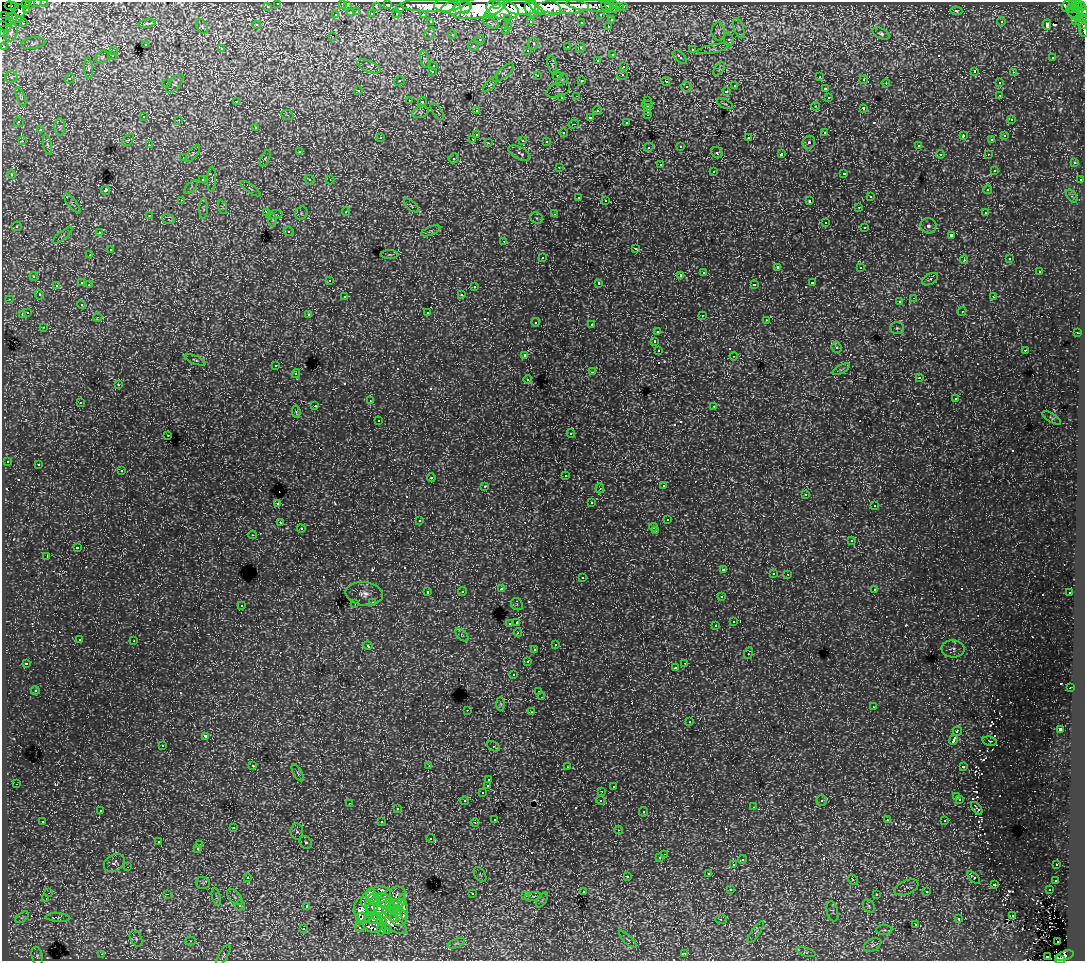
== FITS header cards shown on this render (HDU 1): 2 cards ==
NAXIS1  =                 1083
NAXIS2  =                  959

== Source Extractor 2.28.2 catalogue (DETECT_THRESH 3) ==
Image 1083 x 959 px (HDU 1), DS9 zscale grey, 1 PNG px = 1 image px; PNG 1087 x 963 px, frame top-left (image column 1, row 959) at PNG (2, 2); each listed source drawn as its Kron ellipse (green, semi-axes under 4 px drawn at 4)
Background 205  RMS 2.5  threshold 7.36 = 3 sigma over >= 5 px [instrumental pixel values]
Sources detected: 754; of the 754, the 500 brightest by FLUX_AUTO listed and drawn (254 fainter detections omitted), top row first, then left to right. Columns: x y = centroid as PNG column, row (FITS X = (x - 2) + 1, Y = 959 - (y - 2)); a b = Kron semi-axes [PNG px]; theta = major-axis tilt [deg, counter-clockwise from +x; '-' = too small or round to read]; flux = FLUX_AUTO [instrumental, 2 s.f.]
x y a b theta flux
45 2 3 2 - 5.6e+03
36 3 6 2 3 8.0e+03
278 3 3 3 - 4.9e+03
343 3 3 3 - 1.2e+03
30 4 5 3 - 1.1e+04
388 4 3 3 - 8.1e+03
497 4 4 3 - 9.3e+04
609 4 5 3 - 6.9e+03
614 4 3 3 - 1.2e+04
1078 4 4 3 - 7.4e+03
26 5 3 2 - 3.1e+03
445 5 10 6 -2 3.3e+05
590 5 24 6 -5 8.1e+04
1068 5 7 4 62 1.2e+05
1072 5 4 2 - 1.1e+04
10 6 5 3 - 9.2e+03
15 6 3 2 - 4.6e+03
267 6 3 3 - 3.4e+03
347 6 3 3 - 1.4e+03
376 6 3 3 - 2.5e+03
431 6 29 6 -2 4.7e+05
564 6 26 7 0 3.7e+05
1081 6 4 2 - 1.4e+04
457 7 15 6 9 4.7e+05
520 7 16 8 -5 5.9e+05
545 7 16 8 -13 4.4e+05
606 7 6 3 -58 9.1e+03
620 7 3 3 - 2.1e+03
623 7 3 3 - 3.7e+03
400 8 3 3 - 2.6e+03
478 8 28 10 9 1.2e+06
27 9 3 3 - 2.0e+03
466 9 5 3 - 1.5e+05
503 9 16 9 -14 9.2e+05
532 9 8 7 - 3.5e+05
615 9 3 3 - 1.3e+04
1070 9 4 3 - 7.1e+03
1075 9 4 3 - 5.8e+03
494 10 11 3 33 2.2e+05
1079 10 3 3 - 1.1e+04
20 11 7 5 -89 2.8e+04
538 11 4 3 - 1.3e+05
956 11 6 4 -2 3.4e+02
357 12 3 2 - 6.4e+02
1083 12 5 3 - 1.5e+04
351 13 3 3 - 1.5e+03
372 14 3 3 - 2.2e+03
397 14 3 3 - 5.2e+02
423 14 3 2 - 3.5e+03
3 15 2 2 - 2.9e+03
336 15 4 3 - 8.8e+02
601 15 3 3 - 3.2e+03
10 16 3 2 - 2.3e+03
1078 16 13 4 -29 9.6e+03
13 17 5 3 - 5.3e+03
508 18 3 3 - 2.1e+03
19 19 3 3 - 1.9e+03
1083 19 3 3 - 5.0e+03
611 20 3 3 - 9.2e+02
1076 20 3 3 - 7.3e+03
10 21 3 2 - 1.1e+03
530 21 3 3 - 2.8e+03
431 22 3 3 - 4.9e+03
581 22 3 3 - 3.9e+02
1001 22 5 4 - 3.3e+02
1081 22 8 3 -50 1.1e+04
23 23 3 3 - 3.8e+02
147 23 8 4 8 4.1e+02
491 23 8 4 -24 5.3e+02
256 25 4 4 - 4.1e+02
1047 25 5 4 - 9.3e+02
4 26 7 3 -32 1.6e+04
202 26 8 5 -63 3.7e+02
509 26 3 3 - 1.3e+03
608 26 3 2 - 6.8e+02
739 28 10 5 -72 5.1e+02
505 30 3 3 - 4.8e+02
1084 30 7 2 -84 8.9e+03
3 31 5 3 - 9.9e+03
718 32 9 6 -89 6.1e+02
11 33 9 6 67 4.9e+02
430 33 6 5 - 5.6e+02
881 34 9 5 -26 3.8e+02
452 35 4 4 - 4.6e+02
332 36 3 2 - 7.7e+02
729 39 6 4 -68 5.6e+02
480 40 5 4 - 4.9e+02
33 43 12 6 7 5.0e+02
145 44 3 3 - 7.7e+02
533 44 6 5 - 5.5e+02
473 45 5 5 - 6.1e+02
4 46 3 3 - 1.8e+03
568 47 4 3 - 1.0e+03
580 48 5 5 - 5.9e+02
221 49 4 4 - 4.1e+02
713 49 16 4 12 6.8e+02
528 50 4 4 - 4.8e+02
692 50 3 3 - 8.2e+02
113 51 3 3 - 5.8e+02
612 54 3 3 - 6.6e+02
112 56 4 4 - 4.4e+02
102 57 7 6 - 3.7e+02
680 57 8 4 -43 1.3e+03
1053 57 3 3 - 3.7e+02
425 59 8 3 -76 3.8e+02
597 60 3 3 - 4.7e+02
434 65 3 3 - 1.0e+03
552 65 10 4 -74 4.2e+02
624 66 3 3 - 6.6e+02
369 67 12 5 -22 6.2e+02
88 68 11 4 -86 4.6e+02
719 69 8 4 53 3.2e+02
433 71 4 3 - 6.0e+02
975 71 3 3 - 1.8e+03
1013 72 3 2 - 6.3e+02
504 73 13 5 41 6.3e+02
623 75 5 5 - 4.7e+02
537 76 3 3 - 1.7e+04
558 76 5 4 - 5.0e+02
11 77 6 5 - 4.1e+02
820 77 3 3 - 3.2e+02
70 79 5 4 - 5.1e+02
562 80 7 4 45 3.3e+02
864 80 4 4 - 4.6e+02
399 81 5 4 - 4.2e+02
582 81 3 3 - 1.2e+03
666 81 4 3 - 1.1e+03
167 83 3 2 - 3.8e+02
886 83 4 4 - 3.8e+02
999 83 3 3 - 6.8e+02
175 84 11 5 49 5.9e+02
490 85 9 4 47 3.5e+02
735 86 3 3 - 6.1e+02
686 87 5 4 - 7.7e+02
825 89 3 3 - 7.7e+02
358 90 4 4 - 3.8e+02
558 90 12 7 21 8.0e+02
726 91 4 4 - 1.0e+03
1000 95 3 3 - 6.0e+02
577 96 3 3 - 4.8e+02
21 97 10 4 -69 4.6e+02
828 97 4 4 - 5.9e+02
562 98 4 3 - 4.6e+02
409 100 3 2 - 4.4e+02
236 101 4 3 - 3.4e+02
648 101 3 2 - 4.3e+02
422 102 4 4 - 4.7e+02
725 104 8 4 -24 4.1e+02
647 105 5 3 - 1.6e+03
815 106 4 3 - 4.0e+02
863 108 3 3 - 1.2e+03
648 109 3 2 - 5.8e+02
476 110 4 3 - 5.1e+02
437 111 10 4 -55 3.8e+02
598 111 4 4 - 6.4e+02
420 112 9 5 18 5.2e+02
648 112 3 2 - 5.2e+02
287 115 6 4 -24 3.4e+02
648 115 3 3 - 7.5e+02
144 117 3 3 - 6.5e+02
590 117 3 3 - 2.0e+03
1011 119 4 3 - 3.5e+02
179 120 3 3 - 5.0e+02
19 122 5 4 - 4.5e+02
626 122 4 3 - 3.3e+02
574 124 5 4 - 3.4e+02
60 127 9 5 -89 5.4e+02
255 127 3 3 - 7.2e+02
40 130 3 3 - 7.7e+02
825 132 3 3 - 1.0e+03
563 133 4 4 - 5.6e+02
476 134 3 3 - 1.4e+03
963 136 4 3 - 1.1e+03
1004 136 4 4 - 4.3e+02
380 138 3 3 - 5.9e+02
749 138 3 3 - 9.5e+02
473 139 3 2 - 6.0e+02
128 140 7 4 45 3.6e+02
523 140 3 3 - 1.8e+03
992 140 4 4 - 4.3e+02
22 141 3 3 - 6.9e+02
546 141 4 4 - 5.3e+02
809 142 7 6 - 5.8e+02
489 143 3 2 - 7.1e+02
47 145 10 4 -78 4.5e+02
149 145 4 4 - 4.4e+02
681 146 4 4 - 6.3e+02
918 146 3 3 - 5.3e+02
649 147 5 4 - 3.7e+02
299 152 4 4 - 7.1e+02
519 153 12 6 -27 1.1e+03
717 153 6 5 - 6.5e+02
192 154 10 4 51 5.0e+02
781 154 4 3 - 2.7e+03
940 154 4 4 - 3.8e+02
988 154 4 3 - 3.2e+02
183 158 4 3 - 3.8e+02
265 158 9 4 66 3.8e+02
454 158 5 5 - 4.9e+02
1074 163 4 3 - 5.4e+02
660 165 3 3 - 1.4e+03
559 167 3 3 - 5.0e+02
994 170 4 4 - 3.3e+02
713 171 4 3 - 7.0e+02
844 173 3 3 - 7.6e+02
12 175 4 4 - 5.0e+02
212 179 13 4 88 5.7e+02
202 180 3 3 - 5.4e+02
310 180 5 4 - 5.1e+02
330 180 4 4 - 3.2e+02
1080 180 3 3 - 4.8e+02
191 187 8 4 45 3.7e+02
250 189 12 3 -36 3.5e+02
105 190 5 3 - 3.4e+03
988 190 4 4 - 5.4e+02
1072 196 7 4 -53 3.3e+02
579 197 3 3 - 8.0e+02
870 197 3 3 - 8.4e+02
181 200 3 3 - 3.9e+02
606 200 4 3 - 3.4e+02
810 201 3 3 - 1.4e+03
72 203 12 4 -51 4.6e+02
411 206 9 4 -41 3.8e+02
222 207 7 4 -71 3.2e+02
859 207 4 3 - 4.6e+02
203 208 10 4 88 3.9e+02
266 212 3 3 - 5.4e+02
346 212 4 3 - 4.7e+02
301 213 7 6 - 4.2e+02
985 213 3 3 - 4.5e+02
554 214 3 2 - 4.6e+02
149 215 3 2 - 4.3e+02
275 215 8 4 9 4.1e+02
536 218 7 5 -24 3.4e+02
169 219 6 4 -21 6.8e+02
273 220 7 4 -89 3.2e+02
825 222 3 3 - 1.2e+03
16 226 5 4 - 4.1e+02
928 226 8 7 - 5.8e+02
865 227 3 3 - 6.8e+02
289 231 5 4 - 4.5e+02
431 231 10 4 22 3.9e+02
99 232 4 3 - 4.0e+02
62 235 12 3 37 3.9e+02
951 235 4 3 - 1.9e+03
504 241 3 2 - 9.2e+02
636 248 3 3 - 1.0e+03
110 250 3 3 - 1.3e+03
90 255 3 3 - 4.2e+02
390 255 9 4 0 3.2e+02
542 257 4 4 - 5.8e+02
1010 259 4 3 - 3.3e+02
964 260 4 3 - 3.7e+02
777 267 4 3 - 9.5e+02
861 267 4 3 - 3.7e+02
704 272 3 3 - 8.1e+02
1039 272 3 3 - 1.1e+03
680 275 3 2 - 5.3e+03
34 276 4 4 - 5.6e+02
930 279 8 5 30 4.9e+02
330 280 3 3 - 4.7e+02
82 282 3 3 - 6.7e+02
599 283 3 3 - 3.7e+03
812 283 3 3 - 9.9e+02
89 284 3 3 - 4.8e+02
56 285 4 3 - 5.9e+02
754 285 4 3 - 1.4e+03
474 287 3 3 - 4.8e+02
39 294 5 4 - 3.9e+02
461 295 3 3 - 6.0e+02
345 297 3 3 - 3.7e+02
993 297 3 3 - 3.9e+02
914 298 3 2 - 7.8e+02
9 299 4 3 - 4.0e+02
900 302 3 3 - 5.4e+02
82 305 4 4 - 3.6e+02
962 311 4 3 - 3.6e+02
427 312 3 3 - 1.4e+03
27 313 3 3 - 1.1e+03
22 314 4 3 - 1.3e+03
309 315 3 3 - 6.2e+02
702 315 3 3 - 4.4e+02
98 317 5 4 - 5.5e+02
767 320 3 2 - 4.5e+02
536 322 4 4 - 4.4e+02
592 324 3 3 - 1.9e+03
44 327 3 3 - 4.7e+02
897 328 7 6 - 3.4e+02
657 331 4 4 - 4.4e+02
1077 333 3 2 - 5.3e+02
654 342 3 3 - 1.0e+03
836 347 6 5 - 5.4e+02
658 350 3 3 - 7.8e+02
1025 350 3 3 - 7.6e+02
525 355 4 3 - 7.4e+02
734 356 4 3 - 3.4e+02
195 360 11 4 -20 3.7e+02
276 366 3 3 - 5.8e+02
841 369 9 3 29 3.4e+02
593 372 3 2 - 1.3e+03
296 374 4 3 - 4.5e+02
919 378 4 2 - 1.3e+03
528 379 4 4 - 3.3e+02
118 385 3 3 - 4.8e+02
955 399 3 3 - 3.3e+02
370 401 4 3 - 4.1e+02
80 402 3 3 - 4.1e+02
315 406 3 2 - 2.0e+03
714 406 3 2 - 3.3e+02
296 412 6 4 -82 3.7e+02
1052 418 11 4 -32 3.3e+02
378 421 3 3 - 3.9e+02
571 434 4 4 - 3.3e+02
168 435 3 2 - 3.9e+02
7 461 3 3 - 4.2e+02
38 464 3 3 - 5.3e+02
122 471 3 3 - 4.1e+02
565 475 3 2 - 3.7e+02
431 478 4 4 - 4.5e+02
485 486 3 2 - 5.6e+02
663 486 3 3 - 5.8e+02
600 488 5 4 - 3.8e+02
806 494 3 3 - 3.4e+02
278 503 3 2 - 9.5e+02
592 503 3 3 - 3.2e+02
874 506 4 4 - 3.6e+02
667 520 3 3 - 4.2e+02
419 521 4 3 - 3.5e+02
280 523 3 3 - 4.2e+02
654 527 4 4 - 4.2e+02
301 529 4 3 - 3.5e+02
656 531 3 2 - 5.1e+02
253 535 4 3 - 3.5e+02
852 540 4 4 - 5.2e+02
77 548 3 3 - 1.3e+03
47 557 3 2 - 1.0e+03
724 570 3 3 - 1.9e+03
773 573 4 3 - 3.6e+02
788 574 3 3 - 3.7e+02
582 578 3 3 - 4.4e+02
501 589 3 3 - 6.9e+02
874 589 3 3 - 4.7e+02
462 591 4 4 - 3.3e+02
428 592 3 3 - 6.9e+02
1070 593 3 2 - 3.1e+02
364 594 19 11 -6 1.8e+03
721 597 4 3 - 5.0e+02
373 602 3 3 - 5.2e+02
355 603 3 3 - 3.8e+02
517 604 6 5 - 3.6e+02
241 605 3 3 - 5.8e+02
734 621 3 3 - 1.6e+03
510 623 3 3 - 6.4e+02
517 623 3 3 - 2.8e+03
716 626 3 3 - 2.1e+03
518 633 4 4 - 4.0e+02
462 635 8 4 -45 3.5e+02
79 640 3 3 - 1.1e+03
134 641 3 2 - 9.3e+02
556 644 3 3 - 5.9e+02
368 646 5 3 - 6.9e+02
953 649 11 8 -2 7.4e+02
535 650 4 4 - 3.7e+02
748 653 6 3 70 1.4e+03
527 662 3 3 - 7.5e+02
26 663 3 3 - 3.8e+02
685 663 3 2 - 3.6e+02
675 668 3 3 - 1.2e+03
513 675 3 3 - 4.9e+02
1070 688 3 2 - 3.9e+02
35 690 4 4 - 3.9e+02
539 692 3 3 - 3.8e+02
542 697 3 2 - 5.0e+02
501 704 7 4 -89 3.5e+02
873 707 3 2 - 3.5e+02
467 710 3 2 - 4.5e+02
531 712 3 2 - 6.6e+02
689 722 3 3 - 5.7e+02
1060 729 4 3 - 3.9e+03
957 731 5 3 - 1.8e+03
206 736 4 3 - 9.2e+02
954 740 5 3 - 5.6e+03
990 741 7 4 -11 3.8e+02
163 745 3 3 - 5.8e+02
493 746 7 4 -26 5.0e+02
253 766 4 3 - 4.3e+02
429 766 3 2 - 5.1e+03
963 766 4 3 - 9.6e+02
567 767 3 3 - 3.9e+02
298 773 9 4 -60 3.2e+02
489 780 3 3 - 3.6e+02
16 784 3 2 - 3.3e+02
488 786 3 3 - 2.3e+03
613 787 3 3 - 5.0e+02
602 791 3 2 - 5.6e+02
482 793 4 4 - 4.5e+02
957 797 3 3 - 3.3e+02
960 799 3 3 - 4.0e+02
601 800 4 4 - 6.4e+02
465 801 4 4 - 5.1e+02
822 801 5 5 - 5.0e+02
349 803 3 3 - 6.1e+02
754 807 3 3 - 4.4e+02
977 808 7 3 -50 3.6e+02
397 809 4 3 - 5.6e+02
100 811 3 3 - 3.9e+02
644 812 5 4 - 4.3e+02
495 819 3 3 - 3.6e+02
887 820 3 3 - 3.5e+02
43 821 3 3 - 4.3e+02
945 821 3 3 - 6.0e+02
382 822 3 3 - 1.8e+03
475 822 4 3 - 3.3e+02
233 827 3 3 - 5.1e+02
618 830 4 4 - 4.3e+02
297 832 8 6 -88 5.0e+02
431 839 4 4 - 3.5e+02
159 841 3 3 - 3.9e+02
306 842 7 5 -52 4.2e+02
200 845 3 3 - 8.7e+03
198 848 3 3 - 3.7e+02
664 854 3 2 - 3.5e+02
660 858 4 3 - 5.0e+02
742 860 4 4 - 8.4e+02
114 863 11 8 30 1.1e+03
734 865 3 3 - 1.7e+03
1057 865 3 2 - 4.1e+02
128 867 3 2 - 5.1e+02
709 873 3 3 - 9.1e+02
480 875 8 5 -56 3.9e+02
627 876 3 3 - 1.3e+03
248 877 3 3 - 5.7e+02
974 877 8 4 -44 6.5e+02
853 880 5 4 - 3.4e+02
1056 880 3 3 - 4.9e+02
203 883 7 6 - 4.9e+02
994 884 3 3 - 1.2e+03
906 887 13 7 23 7.3e+02
731 890 4 3 - 4.9e+02
1049 890 3 2 - 5.5e+02
583 891 4 3 - 4.3e+02
927 892 3 3 - 4.3e+02
48 893 3 2 - 3.7e+02
167 894 3 2 - 1.4e+03
472 894 3 3 - 8.2e+02
877 894 3 3 - 4.5e+02
378 895 12 8 13 1.6e+03
526 896 4 3 - 4.7e+02
533 896 8 4 8 3.5e+02
216 897 9 3 -77 4.3e+02
235 897 10 5 -48 5.7e+02
368 897 10 5 58 1.1e+03
392 898 15 9 33 9.4e+02
46 899 3 2 - 6.8e+02
542 900 8 3 58 3.4e+02
385 901 11 6 -37 2.3e+03
372 903 10 6 71 2.6e+03
396 904 8 4 16 1.4e+03
240 906 5 5 - 5.1e+02
379 906 13 7 22 3.1e+03
869 906 7 5 -51 3.9e+02
306 907 3 3 - 8.7e+02
403 907 13 4 -83 1.4e+03
391 908 7 4 -32 1.3e+03
398 909 6 3 59 1.4e+03
364 910 12 10 -87 4.0e+03
832 911 10 5 -77 4.1e+02
391 914 9 5 -48 2.2e+03
1012 915 3 3 - 3.4e+04
22 917 7 4 37 3.3e+02
58 917 12 4 -3 4.6e+02
398 917 9 8 - 2.4e+03
363 918 6 5 - 9.2e+02
373 918 9 6 -8 1.9e+03
386 919 24 8 -34 6.4e+03
721 919 6 5 - 4.1e+02
959 919 3 3 - 9.3e+02
382 921 5 3 - 7.8e+02
373 923 10 9 - 1.8e+03
916 925 3 3 - 5.1e+02
360 927 5 4 - 5.6e+02
303 929 3 3 - 8.1e+02
381 929 7 2 84 3.7e+02
387 929 5 3 - 3.6e+02
884 930 8 5 1 3.3e+02
756 932 13 4 55 5.2e+02
136 939 8 5 -63 4.4e+02
628 939 11 3 -44 3.4e+02
190 941 5 4 - 3.2e+02
1057 942 2 2 - 5.1e+02
456 943 9 4 22 4.6e+02
872 945 9 6 26 5.3e+02
806 952 10 4 -17 4.3e+02
685 953 4 2 - 4.9e+02
102 954 3 2 - 8.9e+02
223 955 11 4 59 4.4e+02
37 956 9 5 -77 4.4e+02
1047 956 3 2 - 6.7e+02
1065 956 10 4 16 6.4e+04
1060 960 5 2 - 5.0e+04
At the frame edge (FLAGS 8, measured only in part): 12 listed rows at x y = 45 2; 36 3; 278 3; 343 3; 1083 12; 3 15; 1083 19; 4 26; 1084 30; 3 31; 4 46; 1060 960
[254 fainter detections neither listed nor drawn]